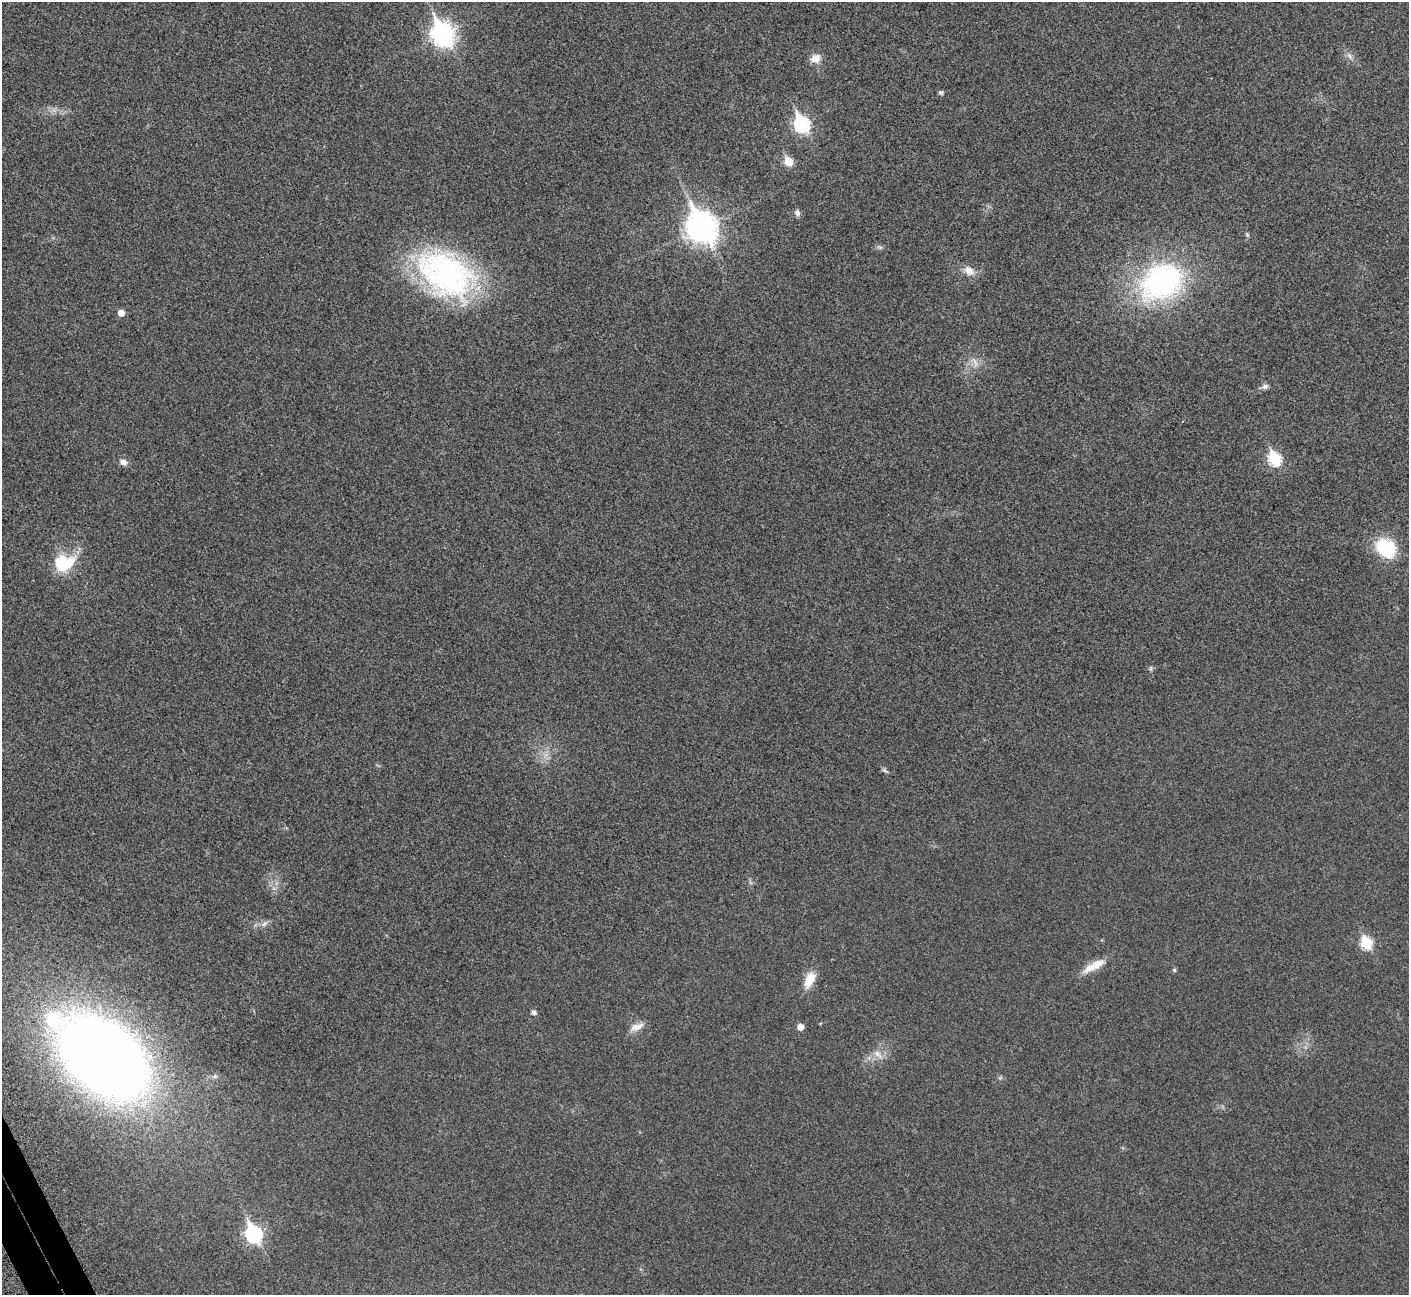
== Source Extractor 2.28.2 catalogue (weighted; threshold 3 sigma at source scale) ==
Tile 7 of 4 x 4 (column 3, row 2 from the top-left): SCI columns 2907-4313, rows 2834-4126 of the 5816 x 5795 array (HDU 1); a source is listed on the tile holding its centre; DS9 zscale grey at full resolution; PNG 1411 x 1297 px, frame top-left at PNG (2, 2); no overlay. Shown black and unused: <1% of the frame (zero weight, under 3 of 5 exposures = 5% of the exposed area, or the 3 px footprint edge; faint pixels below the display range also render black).
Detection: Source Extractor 2.28.2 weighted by HDU 2 'WHT'; one run over the whole footprint, this tile lists its part. Background 0.0258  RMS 0.006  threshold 0.0271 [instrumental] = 3 sigma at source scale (4.5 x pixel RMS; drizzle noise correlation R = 1.50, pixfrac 1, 0.05/0.05 arcsec/px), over >= 5 px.
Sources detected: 33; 1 inside a brighter listed object's ellipse — not listed separately; the other 32 listed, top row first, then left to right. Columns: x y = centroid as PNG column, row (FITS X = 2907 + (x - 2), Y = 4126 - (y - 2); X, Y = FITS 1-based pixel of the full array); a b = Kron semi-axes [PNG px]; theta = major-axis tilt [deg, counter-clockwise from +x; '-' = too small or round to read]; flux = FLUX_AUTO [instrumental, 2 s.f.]
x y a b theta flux
442 34 11 8 -64 340
1350 56 9 6 -52 2.2
815 58 13 11 25 5.2
941 92 5 4 - 1.5
802 124 9 7 -64 120
788 162 6 5 - 18
797 213 8 7 - 1.9
701 227 12 10 -61 730
1247 235 6 4 -70 0.88
969 271 15 11 -34 5.3
446 274 72 48 -34 140
1161 282 50 37 29 120
121 313 5 5 - 5.4
975 362 18 5 -67 3.1
1264 386 11 6 19 2.3
1275 459 8 6 -62 55
123 462 11 7 -15 3
1386 548 20 16 -41 32
64 563 25 18 13 26
1151 669 7 6 - 1.1
885 771 11 3 -30 1.1
264 924 10 5 44 1.8
1366 943 7 6 - 43
1094 966 32 9 28 9.7
1174 970 5 5 - 0.9
809 980 18 9 65 11
534 1012 5 5 - 1.9
637 1027 20 9 22 5
800 1027 5 5 - 5.1
878 1054 18 8 -43 4.3
103 1057 73 47 -41 880
254 1234 9 7 -63 130